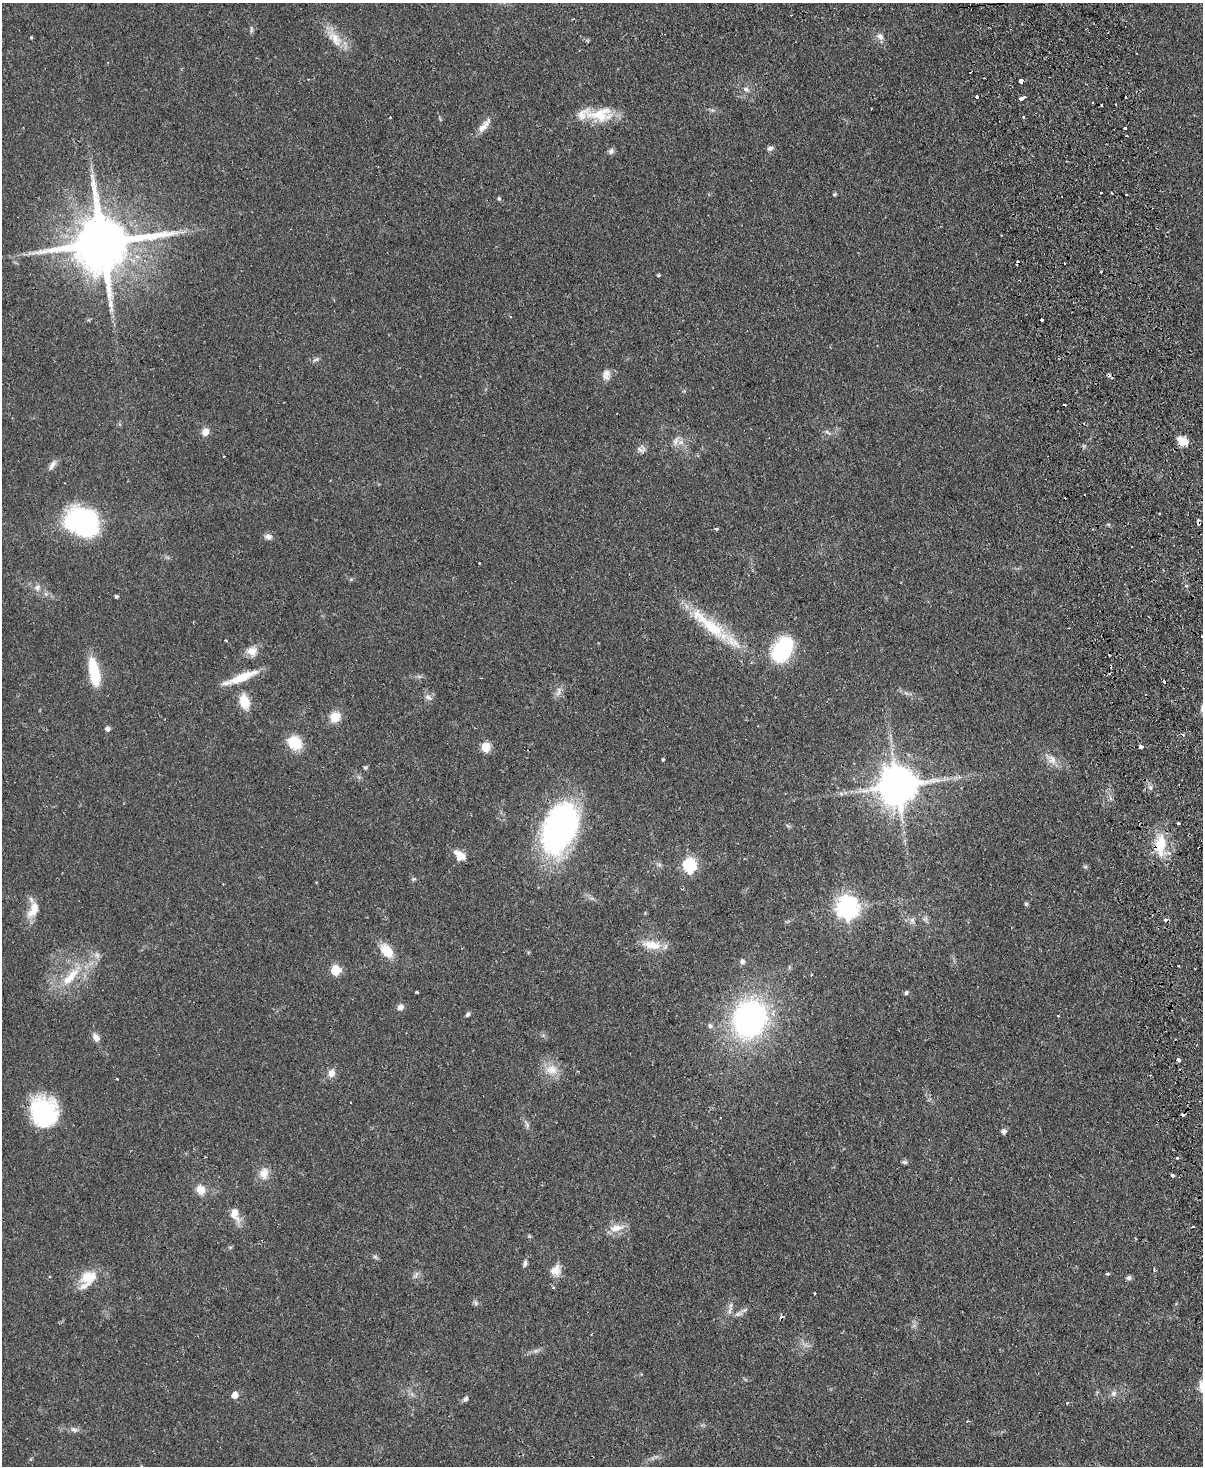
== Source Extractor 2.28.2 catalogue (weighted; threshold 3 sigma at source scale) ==
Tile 6 of 4 x 3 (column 2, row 2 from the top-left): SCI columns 1259-2459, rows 1728-3191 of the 4919 x 4807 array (HDU 1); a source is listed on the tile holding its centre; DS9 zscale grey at full resolution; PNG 1205 x 1468 px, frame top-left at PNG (2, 3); no overlay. Shown black and unused: <1% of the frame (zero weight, under 2 of 3 exposures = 3% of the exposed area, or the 3 px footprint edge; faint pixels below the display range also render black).
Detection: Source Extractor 2.28.2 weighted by HDU 2 'WHT'; one run over the whole footprint, this tile lists its part. Background 0.102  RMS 0.0067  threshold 0.03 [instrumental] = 3 sigma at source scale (4.5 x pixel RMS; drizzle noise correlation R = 1.50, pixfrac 1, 0.05/0.05 arcsec/px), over >= 5 px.
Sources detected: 153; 1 inside a brighter object's white glare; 23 cosmic-ray / hot-pixel residue — not listed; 3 inside a brighter listed object's ellipse — not listed separately; the other 126 listed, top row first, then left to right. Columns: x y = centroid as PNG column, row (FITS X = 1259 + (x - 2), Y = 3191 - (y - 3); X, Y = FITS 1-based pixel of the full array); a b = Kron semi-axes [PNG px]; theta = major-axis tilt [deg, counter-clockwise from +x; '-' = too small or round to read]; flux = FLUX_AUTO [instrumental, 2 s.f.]
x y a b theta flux
251 29 10 4 -86 1.4
880 36 10 8 -47 3.3
31 37 3 3 - 0.98
335 38 28 13 -53 12
1021 80 3 3 - 12
746 89 9 5 -15 2.1
977 97 3 3 - 4.1
1022 98 5 3 - 5.6
599 115 38 16 -6 22
1024 117 3 3 - 1.2
484 126 25 8 50 5.8
1125 128 3 3 - 3.4
1127 136 2 2 - 0.66
770 148 8 6 18 2
611 151 9 7 40 1.9
1101 193 3 3 - 1.2
1112 193 3 2 - 0.65
834 194 5 4 - 0.84
499 198 6 4 -64 0.94
102 243 18 15 10 5200
1064 263 2 2 - 0.66
659 275 4 4 - 0.77
510 316 3 3 - 1.1
1042 320 3 3 - 1.2
316 359 10 5 28 1.7
606 375 14 11 -90 4.4
205 432 8 7 - 5.6
827 432 9 3 -33 1.4
676 441 16 6 61 3.1
1183 442 12 10 12 6.9
641 449 12 10 14 3.1
224 456 3 3 - 0.82
52 465 16 6 57 3.2
78 522 35 27 -76 69
1198 523 5 3 - 4
1108 524 6 4 -18 0.87
717 529 4 3 - 1.7
268 537 10 7 -8 2.7
479 563 3 3 - 2.7
1186 585 4 4 - 2
37 587 9 7 50 2.8
116 596 4 4 - 1.1
710 625 74 15 -39 38
226 640 3 2 - 0.58
782 650 26 16 55 58
252 651 12 11 - 6.7
94 672 33 11 -79 24
241 678 39 8 21 16
558 691 15 5 81 2.9
428 697 12 6 -35 2.7
244 701 15 9 -75 14
335 717 11 10 - 10
107 729 6 5 - 2
295 742 12 11 - 22
486 747 5 5 - 30
1141 747 4 3 - 3.7
663 759 3 3 - 1
1052 759 17 9 -43 6.2
365 767 6 5 - 0.98
897 786 11 11 - 2000
1150 787 7 5 -48 1.8
841 794 6 5 - 1.5
1178 823 3 3 - 1.1
559 828 50 32 67 180
1160 845 28 14 87 21
460 855 15 10 -39 7.1
689 865 7 6 - 100
1085 867 5 5 - 1
413 879 6 4 44 0.96
316 882 3 3 - 0.76
1026 904 6 4 -75 1.1
847 907 8 7 - 460
33 910 25 11 63 11
925 919 8 6 -72 1.9
912 920 9 6 -76 2.3
652 945 27 12 -9 11
387 951 14 10 -51 15
97 955 9 6 -14 2.5
742 962 7 6 - 2.1
1179 966 3 2 - 0.84
335 970 6 5 - 33
71 976 30 11 53 17
417 992 3 3 - 2.1
906 993 5 4 - 1.4
400 1007 8 7 - 2.9
468 1014 6 5 - 1.4
1059 1016 3 2 - 1.1
749 1019 34 29 69 160
710 1026 7 6 - 1.8
96 1037 11 7 -55 4
1178 1060 4 3 - 3.3
551 1069 18 14 -5 9.8
331 1073 10 8 70 4.4
117 1079 2 2 - 0.52
44 1112 31 27 -70 58
527 1124 10 5 -66 2
1004 1131 6 5 - 2.7
1177 1158 3 3 - 1.7
904 1162 8 5 -8 1.3
264 1173 15 12 79 7.1
1172 1175 3 3 - 6.2
201 1190 10 9 - 7.8
235 1214 21 12 -73 7.6
1193 1227 3 2 - 1.3
616 1228 22 9 13 7.6
230 1247 6 4 0 0.84
375 1257 7 5 -44 1.3
525 1263 9 5 83 1.9
555 1270 15 12 55 6.3
416 1274 10 4 77 1.6
1107 1274 4 3 - 1.6
88 1277 24 18 32 16
1129 1278 7 6 - 1.5
553 1288 3 3 - 0.86
814 1293 3 3 - 1.1
476 1303 7 6 - 1.4
731 1306 11 5 79 2.4
738 1314 10 6 30 2.7
535 1351 9 4 19 1.8
1202 1386 15 8 88 6.1
1114 1393 8 7 - 2.4
235 1395 5 5 - 8.8
465 1399 7 5 35 1.9
1067 1403 4 3 - 0.59
968 1421 3 3 - 0.61
74 1429 10 7 -21 2.4
Overlapping masked pixels (flux is a lower limit): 5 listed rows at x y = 102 243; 1183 442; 1198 523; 559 828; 1160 845
Isophote crosses this tile's border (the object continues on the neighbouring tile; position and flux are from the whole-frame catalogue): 1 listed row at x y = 1202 1386